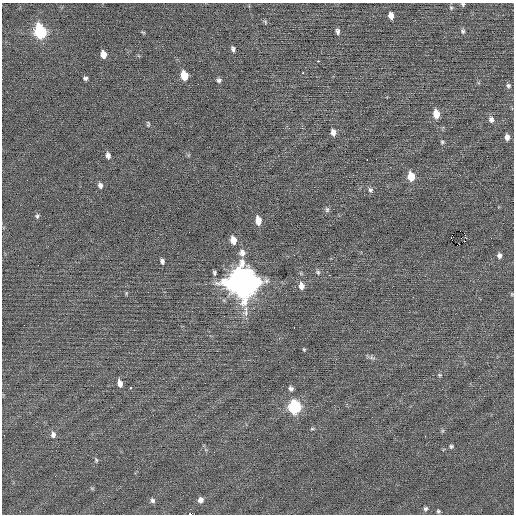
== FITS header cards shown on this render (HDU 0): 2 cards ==
NAXIS1  =                  512 / Axis length
NAXIS2  =                  512 / Axis length

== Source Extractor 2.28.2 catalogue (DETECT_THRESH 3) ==
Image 512 x 512 px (HDU 0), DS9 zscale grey, 1 PNG px = 1 image px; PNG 516 x 516 px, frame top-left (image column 1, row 512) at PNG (2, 3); no overlay
Background 0.0155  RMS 0.7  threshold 2.1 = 3 sigma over >= 5 px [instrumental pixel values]
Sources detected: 64; all 64 listed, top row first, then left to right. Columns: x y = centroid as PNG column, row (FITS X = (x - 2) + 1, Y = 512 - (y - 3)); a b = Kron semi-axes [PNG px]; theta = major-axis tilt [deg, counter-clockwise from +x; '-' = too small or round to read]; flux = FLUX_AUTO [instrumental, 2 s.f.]
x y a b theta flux
463 4 5 5 - 66
451 8 5 4 - 59
391 16 6 5 - 290
265 22 6 4 -60 67
40 31 9 6 -75 5200
337 31 7 5 -74 130
463 31 7 5 -78 96
143 32 6 3 -19 53
233 49 7 5 -73 120
103 54 6 5 - 370
318 61 3 2 - 610
303 73 3 2 - 350
184 75 7 6 - 920
85 78 4 4 - 91
219 80 6 6 - 120
508 86 6 6 - 100
436 114 8 6 -81 710
491 120 9 7 -84 180
148 124 7 4 -86 61
333 132 6 5 - 280
507 137 6 5 - 230
442 142 5 4 - 65
108 155 7 5 -81 180
367 159 3 2 - 160
411 176 8 6 -79 920
100 185 7 5 -73 160
370 190 7 6 - 110
327 210 7 5 -89 100
37 216 6 5 - 81
258 221 7 5 -81 580
460 231 2 2 - 380
465 235 3 2 - 150
451 237 3 2 - 230
233 240 8 5 -74 470
242 253 9 8 - 240
499 255 6 5 - 170
162 261 6 5 - 130
318 272 6 6 - 95
214 273 6 4 -86 88
329 275 2 2 - 270
242 282 12 11 - 81000
301 286 8 6 -87 300
512 294 5 3 - 38
413 297 2 2 - 21
245 311 16 8 80 360
294 328 3 2 - 100
304 349 5 4 - 46
372 357 11 5 -14 130
439 375 6 4 -21 58
120 383 8 5 -74 270
130 387 3 3 - 560
291 388 6 6 - 130
295 407 8 7 - 5200
312 429 6 4 0 56
53 435 9 7 -87 190
451 446 5 5 - 79
96 460 6 5 - 68
92 488 6 4 -19 54
152 500 7 6 - 120
200 500 6 6 - 220
425 509 6 5 - 94
20 511 2 2 - 44
438 511 4 4 - 71
190 514 4 2 - 1300
At the frame edge (FLAGS 8, measured only in part): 2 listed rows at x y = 463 4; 190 514